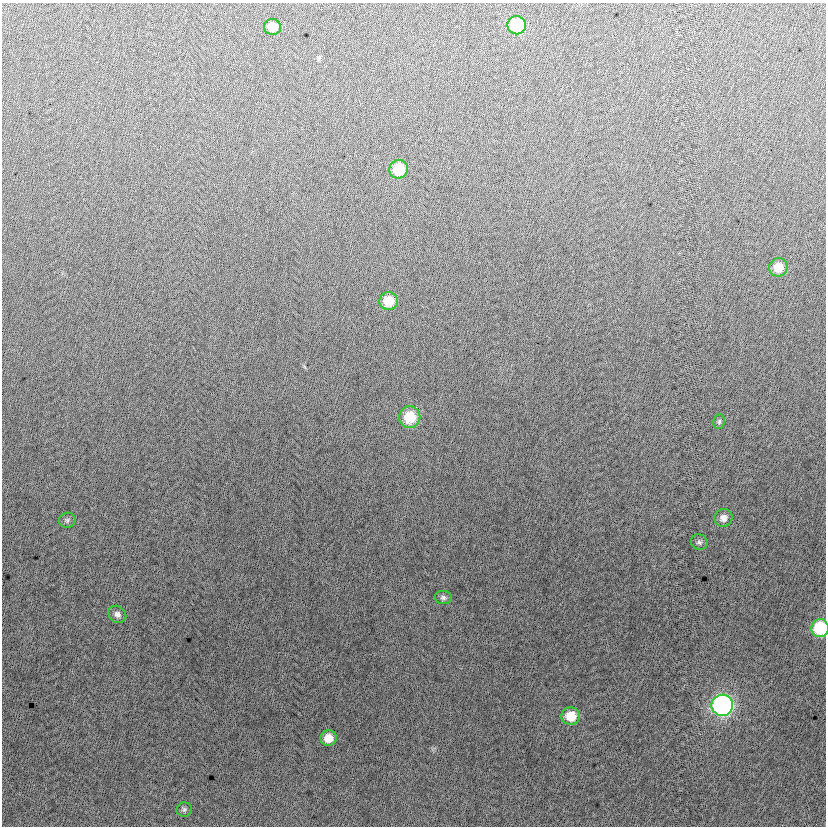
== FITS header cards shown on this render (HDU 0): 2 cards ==
NAXIS1  =                  824
NAXIS2  =                  824

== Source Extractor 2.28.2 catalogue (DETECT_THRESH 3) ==
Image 824 x 824 px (HDU 0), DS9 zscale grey, 1 PNG px = 1 image px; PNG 828 x 828 px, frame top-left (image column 1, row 824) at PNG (2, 3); each listed source drawn as its Kron ellipse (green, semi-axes under 4 px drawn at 4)
Background -3.51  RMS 13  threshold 37.7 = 3 sigma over >= 5 px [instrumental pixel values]
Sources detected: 17; all 17 listed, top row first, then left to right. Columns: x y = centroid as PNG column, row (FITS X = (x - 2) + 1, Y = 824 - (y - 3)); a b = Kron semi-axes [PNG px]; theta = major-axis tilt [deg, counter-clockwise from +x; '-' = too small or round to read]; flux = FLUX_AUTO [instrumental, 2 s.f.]
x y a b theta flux
517 25 9 9 - 60000
272 27 8 8 - 12000
399 169 9 9 - 26000
778 267 9 9 - 13000
389 301 9 9 - 20000
410 417 11 10 - 25000
719 421 7 5 84 1800
723 518 9 8 - 5500
67 520 8 7 - 2300
699 542 8 7 - 2600
443 597 8 6 -6 2700
117 614 9 8 - 3900
820 628 9 8 - 52000
722 705 10 10 - 270000
571 716 9 9 - 19000
328 738 8 8 - 12000
184 809 8 7 - 2300
At the frame edge (FLAGS 8, measured only in part): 1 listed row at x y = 820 628